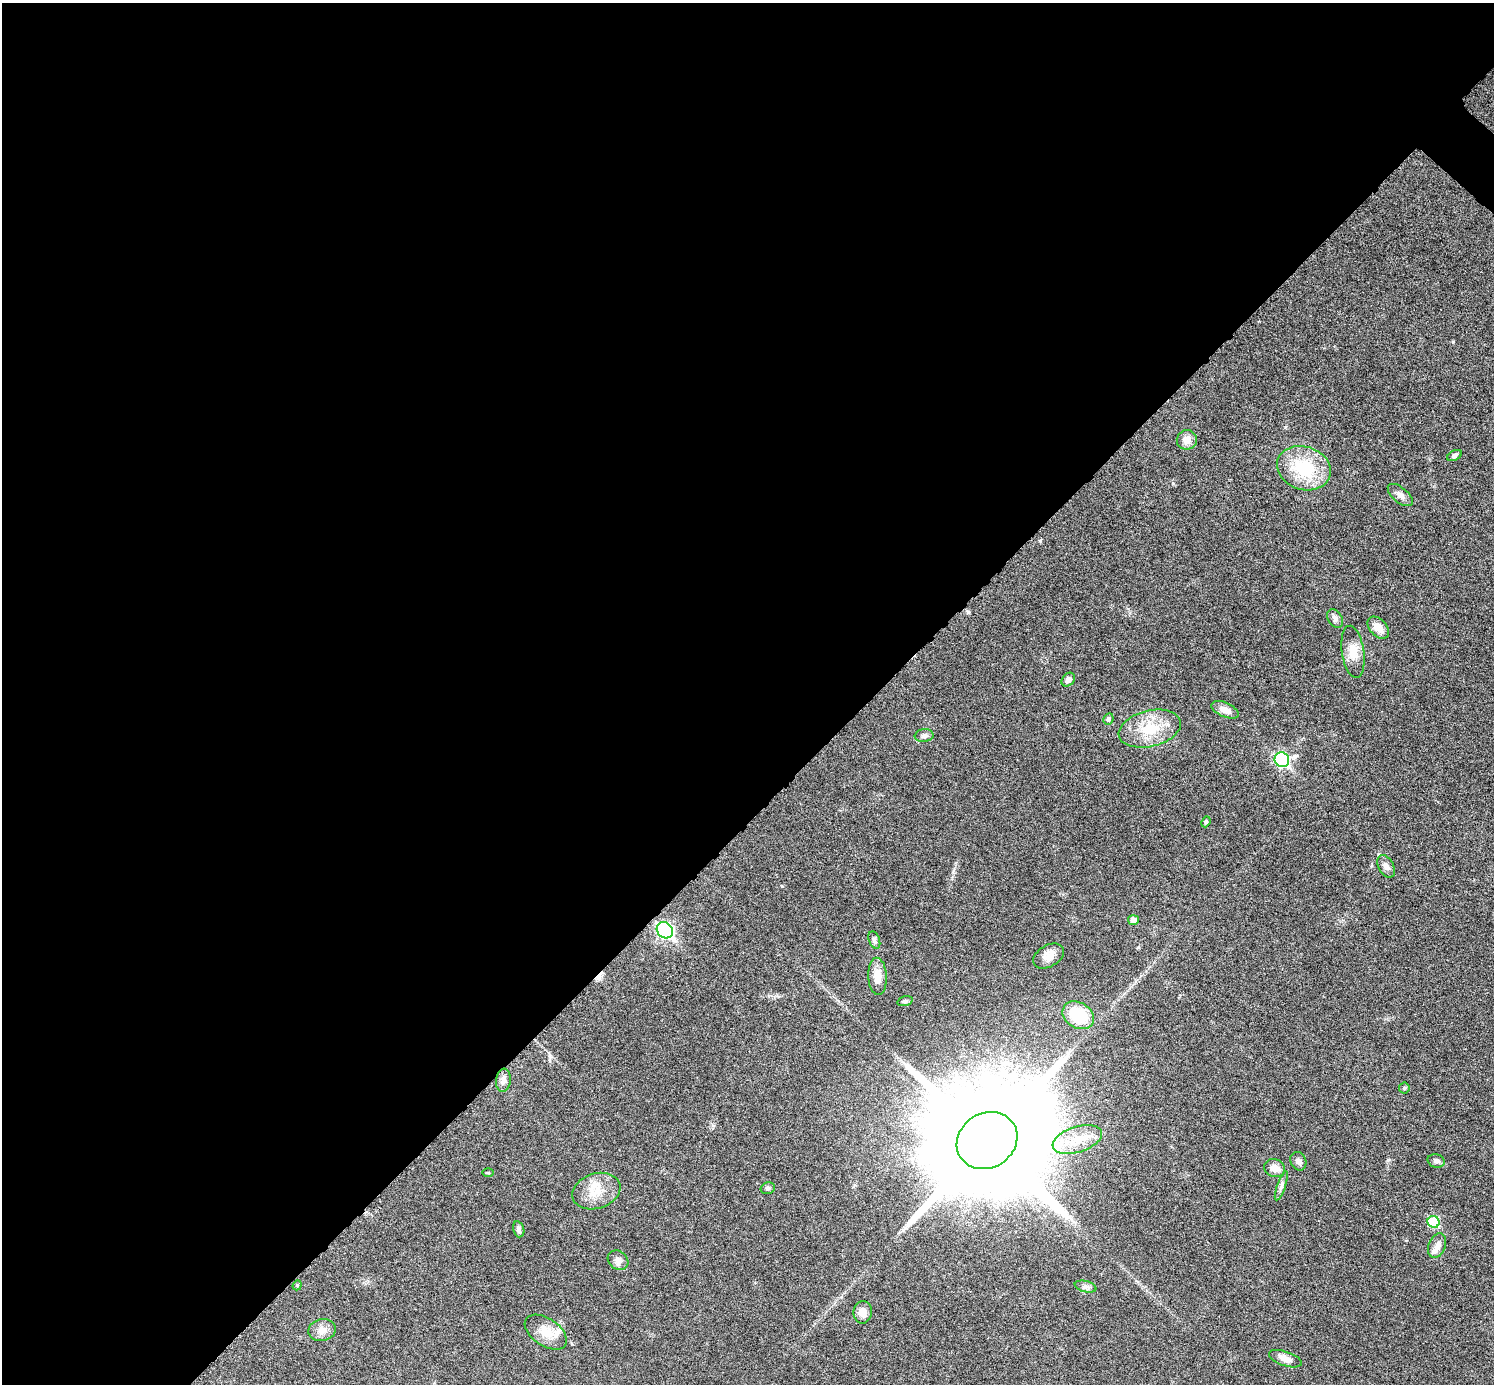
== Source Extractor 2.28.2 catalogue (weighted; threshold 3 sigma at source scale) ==
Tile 5 of 4 x 4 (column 1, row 2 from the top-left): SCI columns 14-1505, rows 3067-4448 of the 5992 x 5993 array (HDU 1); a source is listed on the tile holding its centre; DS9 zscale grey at full resolution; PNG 1496 x 1386 px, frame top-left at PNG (2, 3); each listed source drawn as its Kron ellipse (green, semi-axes under 4 px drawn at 4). Shown black and unused: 59% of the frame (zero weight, under 6 of 11 exposures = <1% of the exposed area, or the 3 px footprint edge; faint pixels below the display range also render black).
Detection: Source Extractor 2.28.2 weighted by HDU 2 'WHT'; one run over the whole footprint, this tile lists its part. Background 0.0216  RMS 0.0026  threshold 0.0105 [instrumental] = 3 sigma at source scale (4.09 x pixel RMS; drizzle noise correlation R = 1.36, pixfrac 0.8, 0.05/0.05 arcsec/px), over >= 5 px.
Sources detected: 46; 1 cosmic-ray / hot-pixel residue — neither listed nor drawn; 2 inside a brighter listed object's ellipse — not listed separately; the other 43 listed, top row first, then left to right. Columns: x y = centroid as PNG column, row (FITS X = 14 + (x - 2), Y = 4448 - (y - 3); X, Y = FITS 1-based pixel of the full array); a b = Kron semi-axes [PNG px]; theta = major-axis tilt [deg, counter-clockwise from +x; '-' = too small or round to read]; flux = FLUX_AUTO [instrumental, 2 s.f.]
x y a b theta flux
1187 440 10 9 - 1.9
1454 455 8 5 28 0.61
1304 468 27 21 -18 12
1400 495 15 7 -39 1.2
1335 619 10 7 -58 0.85
1378 628 13 8 -48 2.1
1353 652 26 11 -81 3.3
1068 680 7 6 - 0.95
1225 710 14 7 -23 1.9
1108 719 6 5 - 0.54
1150 729 32 18 14 7.8
924 736 9 6 8 0.86
1282 760 7 7 - 32
1206 822 5 4 - 0.3
1386 866 12 7 -62 1.1
1133 920 5 5 - 1.3
665 930 9 7 -44 51
874 940 9 5 -69 0.57
1048 956 16 10 31 2.1
877 976 19 9 -87 3.1
905 1001 8 4 15 0.43
1078 1015 17 12 -32 12
503 1080 11 7 83 1.2
1404 1088 5 5 - 0.33
1077 1139 26 12 18 5.4
987 1140 31 27 32 11000
1298 1161 9 7 -64 0.92
1436 1161 9 6 -15 0.85
1275 1168 10 9 - 2
488 1173 6 3 0 0.23
1281 1186 15 4 71 0.84
768 1188 7 5 15 0.52
596 1191 24 17 19 5
1433 1222 6 5 - 11
519 1229 8 5 -75 0.64
1437 1246 13 8 69 1.3
618 1260 11 9 -38 1.2
297 1285 5 4 - 0.33
1086 1286 11 5 -14 0.74
863 1312 11 9 81 2
322 1330 14 11 13 1.9
546 1332 24 13 -34 3.8
1285 1359 17 7 -19 1.7
Unlisted compact peaks at least as high as the median listed source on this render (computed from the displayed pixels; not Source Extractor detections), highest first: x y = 1453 342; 1040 541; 782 886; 1173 483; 968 612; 1389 1160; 550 1056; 953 872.